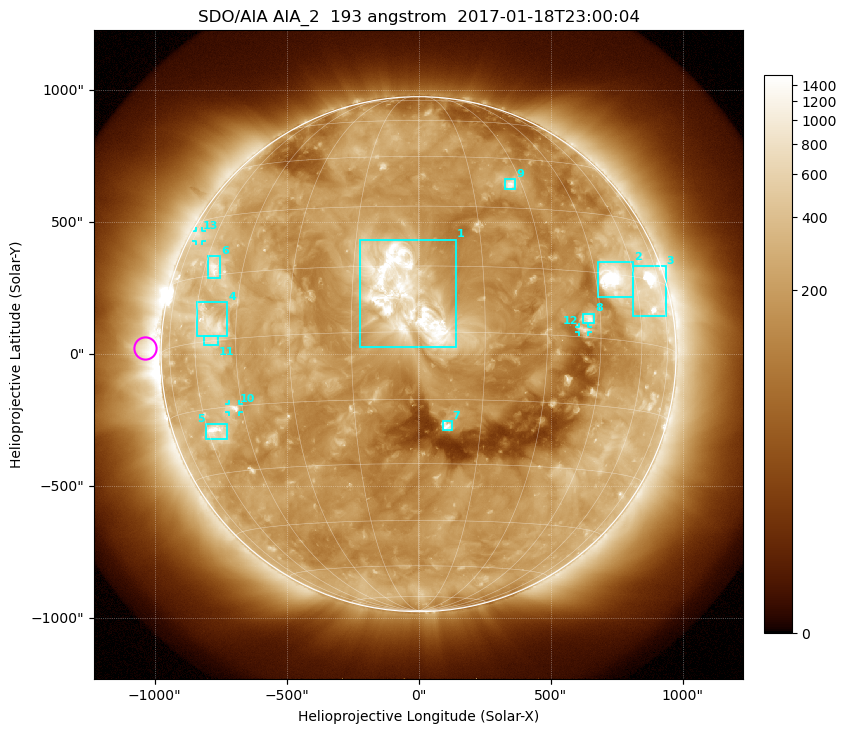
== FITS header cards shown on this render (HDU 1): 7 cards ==
TELESCOP= 'SDO/AIA'
INSTRUME= 'AIA_2'
WAVELNTH=                  193
WAVEUNIT= 'angstrom'
DATE-OBS= '2017-01-18T23:00:04.84'
CTYPE1  = 'HPLN-TAN'
CTYPE2  = 'HPLT-TAN'

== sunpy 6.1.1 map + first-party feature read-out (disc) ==
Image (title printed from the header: SDO/AIA AIA_2  193 angstrom  2017-01-18T23:00:04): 1024 x 1024 px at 2.4 arcsec/px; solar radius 976 arcsec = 406 px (full disc in frame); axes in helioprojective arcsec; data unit not stated in the header (colour bar unlabelled)
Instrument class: DISC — disc imager (sunpy class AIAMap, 193 A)
Bright regions (active regions / flare kernels): reference = the median radial profile (limb darkening/brightening removed); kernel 9 px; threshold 5 sigma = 372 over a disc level ~194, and >= 1.15x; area >= 12 px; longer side >= 10 px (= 24 arcsec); searched inside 0.97 R_sun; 13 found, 13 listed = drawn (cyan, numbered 1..; 3 of them under ~33 arcsec drawn as corner ticks so the feature stays visible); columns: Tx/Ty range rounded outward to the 5 arcsec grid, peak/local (2 s.f.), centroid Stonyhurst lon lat
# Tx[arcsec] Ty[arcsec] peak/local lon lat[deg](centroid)
1 -225..145 25..435 14 -4 +9
2 680..810 215..350 15 +52 +14
3 810..935 145..335 10 +68 +13
4 -840..-725 70..200 4.6 -54 +4
5 -805..-725 -325..-265 6.4 -56 -20
6 -800..-750 290..375 5.3 -56 +17
7 90..125 -290..-255 7.7 +7 -21
8 625..665 115..155 5.7 +41 +4
9 325..370 625..665 5.9 +27 +37
10 -720..-680 -220..-190 5.6 -48 -15
11 -815..-760 30..70 3.2 -53 +0
12 610..640 85..105 4 +40 +2
13 -845..-820 430..465 2.8 -70 +26
Off-limb structures (1.02-1.3 R_sun): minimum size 162 px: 2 found; the strongest spans PA ~55..125 deg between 1.02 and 1.3 R_sun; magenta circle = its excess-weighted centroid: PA ~90 deg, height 1.06 R_sun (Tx ~-1035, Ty ~25 arcsec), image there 3.7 x the reference